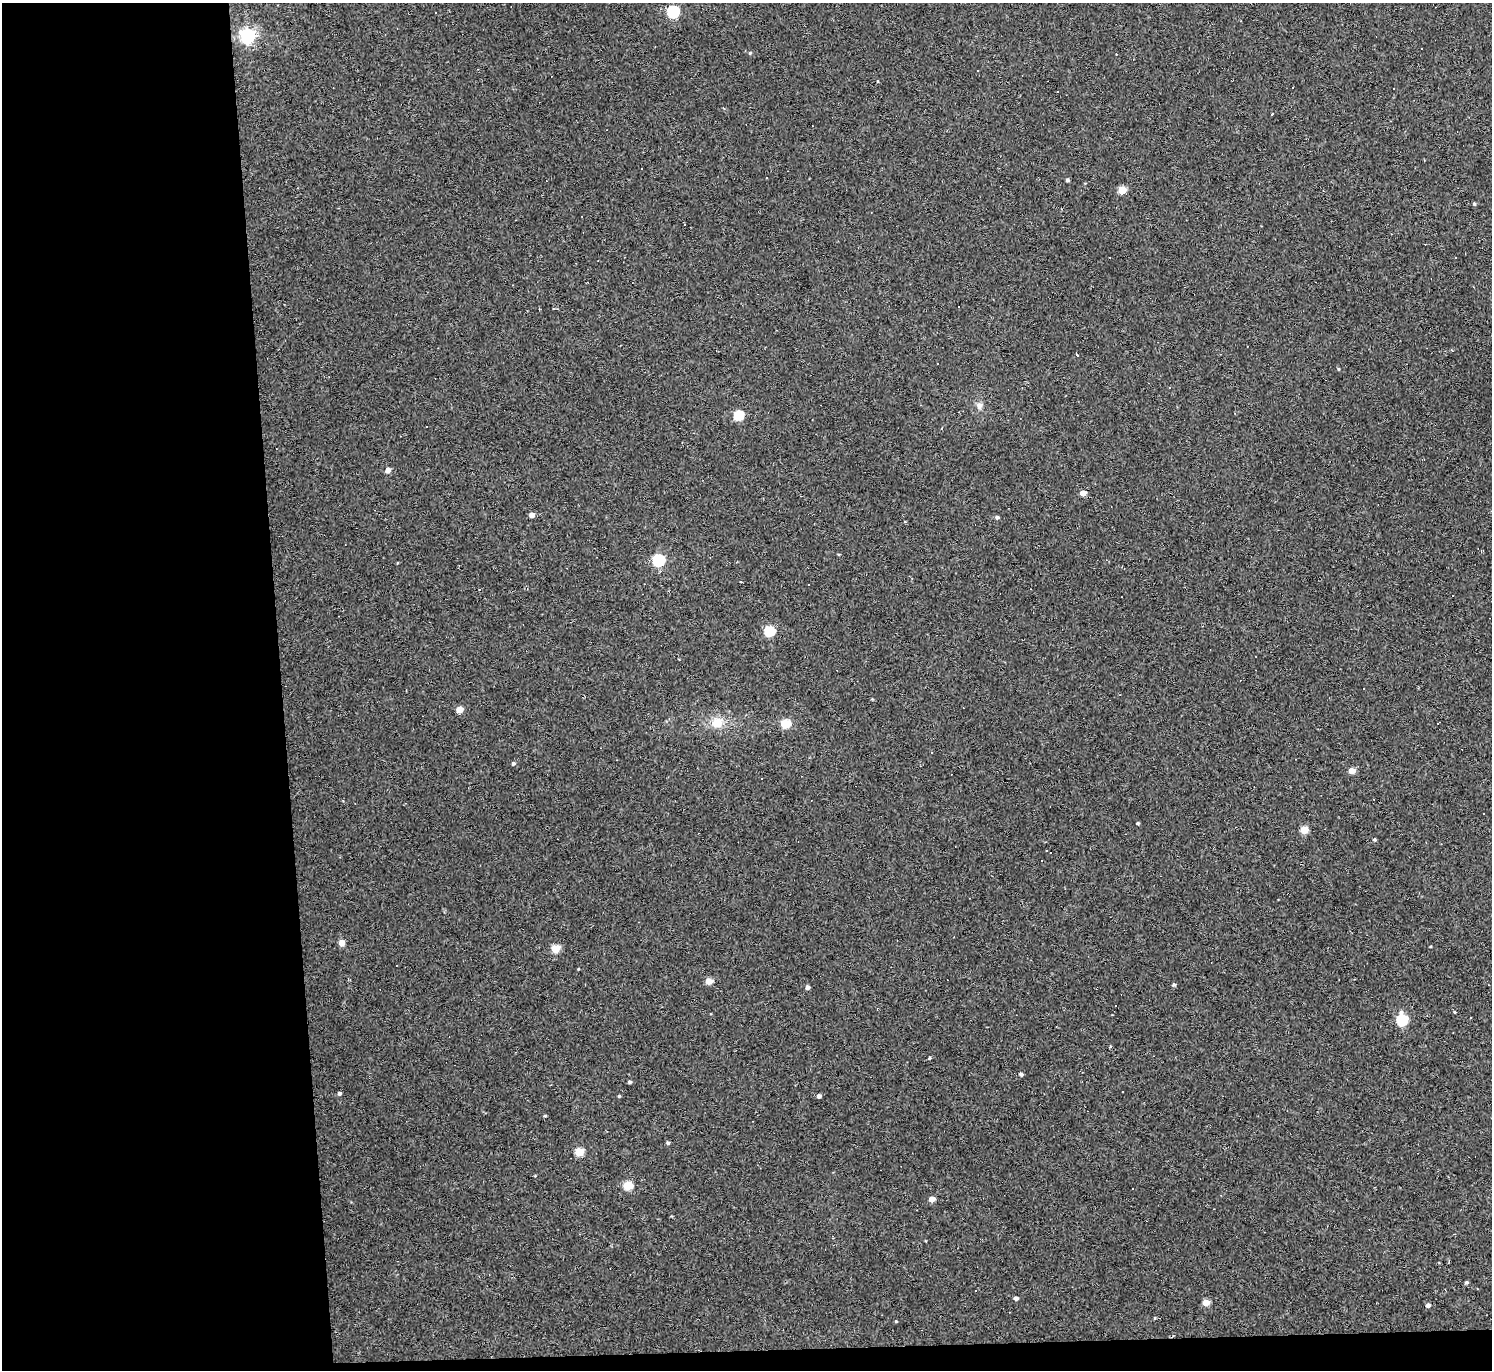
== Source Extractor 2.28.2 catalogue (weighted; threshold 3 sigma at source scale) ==
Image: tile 7 of 3 x 3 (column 1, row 3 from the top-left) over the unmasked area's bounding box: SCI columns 1-1490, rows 125-1492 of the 4470 x 4444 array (HDU 1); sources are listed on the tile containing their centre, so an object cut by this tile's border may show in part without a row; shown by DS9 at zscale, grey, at full resolution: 1 PNG px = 1 image px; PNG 1494 x 1372 px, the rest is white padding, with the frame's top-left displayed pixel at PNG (2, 3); no overlay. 20% of this frame is shown black and not used: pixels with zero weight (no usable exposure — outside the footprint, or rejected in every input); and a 3 px margin inside the footprint's outer edge (the drizzle kernel's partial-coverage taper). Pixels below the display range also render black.
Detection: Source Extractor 2.28.2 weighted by HDU 2 'WHT'; one run over the whole footprint, this tile lists its part. Background 0.18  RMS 0.0093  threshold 0.0417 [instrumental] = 3 sigma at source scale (4.5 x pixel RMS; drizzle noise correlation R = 1.50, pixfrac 1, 0.05/0.05 arcsec/px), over >= 5 px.
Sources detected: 78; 22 cosmic-ray / hot-pixel residue — not listed; the other 56 listed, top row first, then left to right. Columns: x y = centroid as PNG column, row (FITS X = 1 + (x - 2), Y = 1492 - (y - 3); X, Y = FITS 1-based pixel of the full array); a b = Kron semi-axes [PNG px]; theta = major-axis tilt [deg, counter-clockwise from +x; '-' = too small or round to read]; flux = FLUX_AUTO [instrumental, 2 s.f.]
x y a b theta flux
673 12 6 5 - 110
247 36 6 6 - 250
750 53 5 3 - 0.88
1292 88 3 3 - 1.9
1272 114 3 2 - 1.5
1067 180 4 3 - 1.8
1122 190 5 5 - 24
1474 204 4 3 - 1.4
958 307 3 3 - 1.3
1452 351 4 3 - 0.83
1077 355 3 2 - 1.6
938 364 3 3 - 8.1
1338 369 5 3 - 0.83
979 406 9 8 - 3.8
739 415 5 5 - 51
426 426 3 3 - 3.5
388 470 4 4 - 6.6
1083 493 5 4 - 9
532 515 4 4 - 7.4
997 517 4 4 - 2
658 560 6 5 - 100
769 631 5 5 - 59
1364 688 3 3 - 1.9
460 710 5 4 - 15
717 723 15 13 14 13
786 724 5 5 - 36
513 763 5 5 - 1.6
1352 771 4 4 - 13
1138 823 3 3 - 1.3
1304 830 5 5 - 23
1374 839 4 4 - 1.3
341 943 4 4 - 9.9
555 949 5 5 - 25
709 981 5 4 - 13
1174 985 4 4 - 1.6
807 987 4 4 - 3
1401 1012 7 6 - 2.8
1454 1012 4 2 - 0.73
1402 1020 6 5 - 70
929 1058 4 3 - 0.86
1021 1074 4 4 - 2.2
630 1082 4 3 - 1.7
339 1093 4 4 - 2
619 1096 3 3 - 1.1
819 1096 4 4 - 3.2
545 1116 3 3 - 0.95
668 1143 4 4 - 1.9
579 1152 5 5 - 30
628 1186 5 5 - 36
932 1199 5 4 - 8.6
1466 1282 4 4 - 1.5
1016 1298 4 4 - 3
1206 1303 5 4 - 14
1428 1305 4 4 - 2.7
1155 1318 4 3 - 0.68
896 1321 3 3 - 0.81